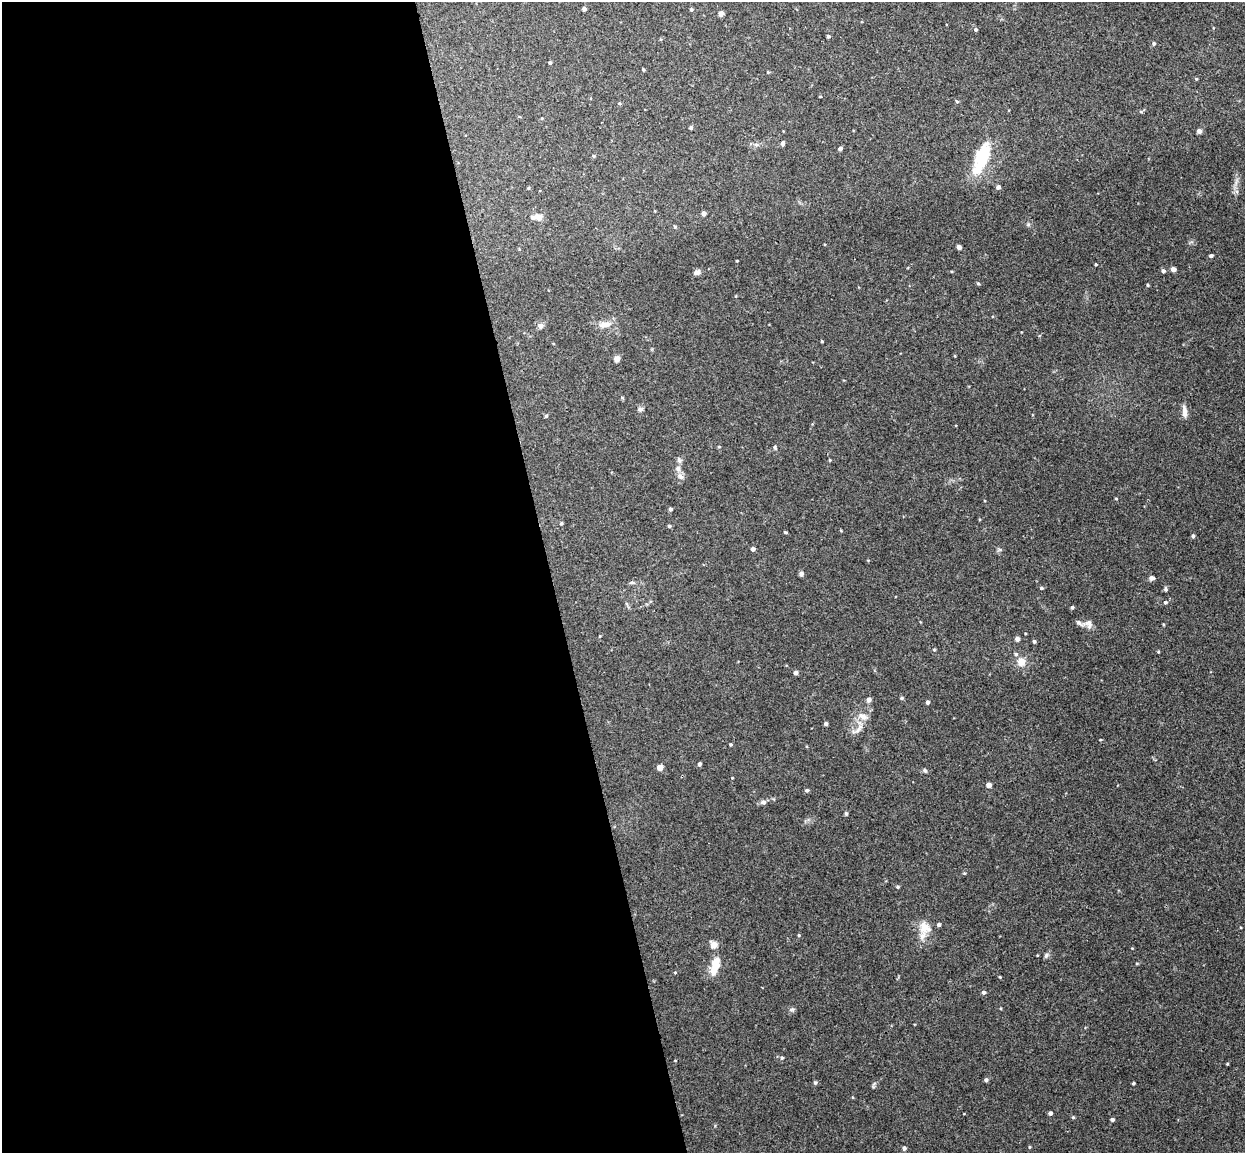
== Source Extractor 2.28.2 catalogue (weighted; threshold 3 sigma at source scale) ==
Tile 9 of 4 x 4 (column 1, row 3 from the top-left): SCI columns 57-1299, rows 1305-2455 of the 5086 x 5029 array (HDU 1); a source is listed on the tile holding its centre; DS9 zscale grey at full resolution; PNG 1247 x 1155 px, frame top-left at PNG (2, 2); no overlay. Shown black and unused: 44% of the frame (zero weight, under 3 of 4 exposures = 5% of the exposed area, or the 3 px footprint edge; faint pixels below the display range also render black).
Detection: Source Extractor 2.28.2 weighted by HDU 2 'WHT'; one run over the whole footprint, this tile lists its part. Background 0.0427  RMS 0.0043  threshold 0.0192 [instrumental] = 3 sigma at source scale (4.5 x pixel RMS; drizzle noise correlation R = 1.50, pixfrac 1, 0.05/0.05 arcsec/px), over >= 5 px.
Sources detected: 105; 2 inside a brighter object's white glare — not listed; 3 inside a brighter listed object's ellipse — not listed separately; the other 100 listed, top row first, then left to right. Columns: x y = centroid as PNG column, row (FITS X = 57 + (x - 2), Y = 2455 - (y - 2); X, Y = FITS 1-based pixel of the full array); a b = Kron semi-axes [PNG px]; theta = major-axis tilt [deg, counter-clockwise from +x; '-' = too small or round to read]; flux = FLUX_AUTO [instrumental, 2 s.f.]
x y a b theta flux
584 9 4 4 - 1.4
691 9 4 3 - 0.66
721 14 4 4 - 2.4
975 29 5 4 - 0.72
828 36 3 3 - 0.8
1154 43 5 4 - 0.74
550 63 3 3 - 0.71
643 69 4 3 - 0.47
1196 79 4 3 - 0.36
820 96 3 2 - 0.29
957 101 4 4 - 0.55
619 103 5 3 - 0.37
691 127 4 4 - 0.81
1199 131 4 4 - 1.9
783 143 5 4 - 1.4
756 145 7 4 -2 0.86
840 148 4 4 - 1.3
593 156 5 4 - 0.53
982 161 30 13 52 13
998 187 4 4 - 1.2
704 213 4 4 - 2
538 217 9 7 -28 2.6
675 227 5 4 - 0.56
959 247 4 4 - 1.9
1211 256 4 3 - 0.93
1096 264 3 3 - 0.37
1173 269 4 4 - 2.3
1163 271 4 4 - 1.1
697 272 6 5 - 1.7
978 283 5 4 - 0.52
1148 285 5 3 - 0.38
605 324 19 8 7 3.3
541 326 8 7 - 1.4
822 341 3 2 - 0.5
617 359 4 4 - 4.6
640 409 6 6 - 0.92
1184 412 16 5 -84 2.5
546 416 4 4 - 0.48
719 447 5 3 - 0.35
775 447 5 4 - 0.61
679 460 8 5 -63 0.99
830 460 3 3 - 0.45
678 468 8 8 - 1.7
680 476 9 7 -32 1.5
1116 499 4 2 - 0.31
670 509 4 3 - 1
561 523 5 4 - 0.52
669 526 4 3 - 0.75
785 532 4 3 - 0.49
1193 536 4 4 - 0.91
753 549 4 4 - 1.5
801 574 4 4 - 1.6
1152 578 7 5 22 1.3
632 582 6 4 -1 0.64
1041 588 4 4 - 0.62
1165 589 7 4 -89 0.72
1165 602 5 5 - 0.64
1072 607 4 3 - 0.75
1089 624 16 11 4 2.7
1017 639 4 4 - 1.7
1034 641 3 3 - 0.78
934 650 5 3 - 0.39
1016 654 6 5 - 0.75
1021 662 6 6 - 5.3
795 673 4 4 - 1.6
901 698 4 4 - 0.59
869 700 5 4 - 1.8
927 702 4 4 - 0.93
863 716 13 7 -23 2.7
826 724 4 3 - 1
857 730 12 4 47 1.7
1100 740 4 2 - 0.33
731 744 4 4 - 0.53
699 764 4 3 - 1
660 767 4 4 - 4.5
925 770 6 4 -45 0.67
732 778 4 3 - 0.3
989 785 4 4 - 3
807 790 5 4 - 0.74
763 802 8 6 4 1.3
846 813 5 4 - 0.66
898 887 5 4 - 0.52
925 928 17 15 -72 6.2
799 935 4 4 - 0.4
714 945 7 6 - 3.8
1046 955 7 5 72 0.89
715 965 19 9 74 6.6
1000 977 4 3 - 0.38
983 992 4 4 - 0.99
791 1010 8 3 19 0.69
782 1058 4 4 - 0.54
1227 1064 4 3 - 0.37
986 1080 4 4 - 0.89
815 1083 5 4 - 0.65
1133 1083 3 3 - 0.55
1050 1113 4 4 - 1.1
1073 1117 4 4 - 0.53
1112 1119 4 4 - 0.99
1029 1147 5 3 - 0.36
904 1148 5 4 - 0.77